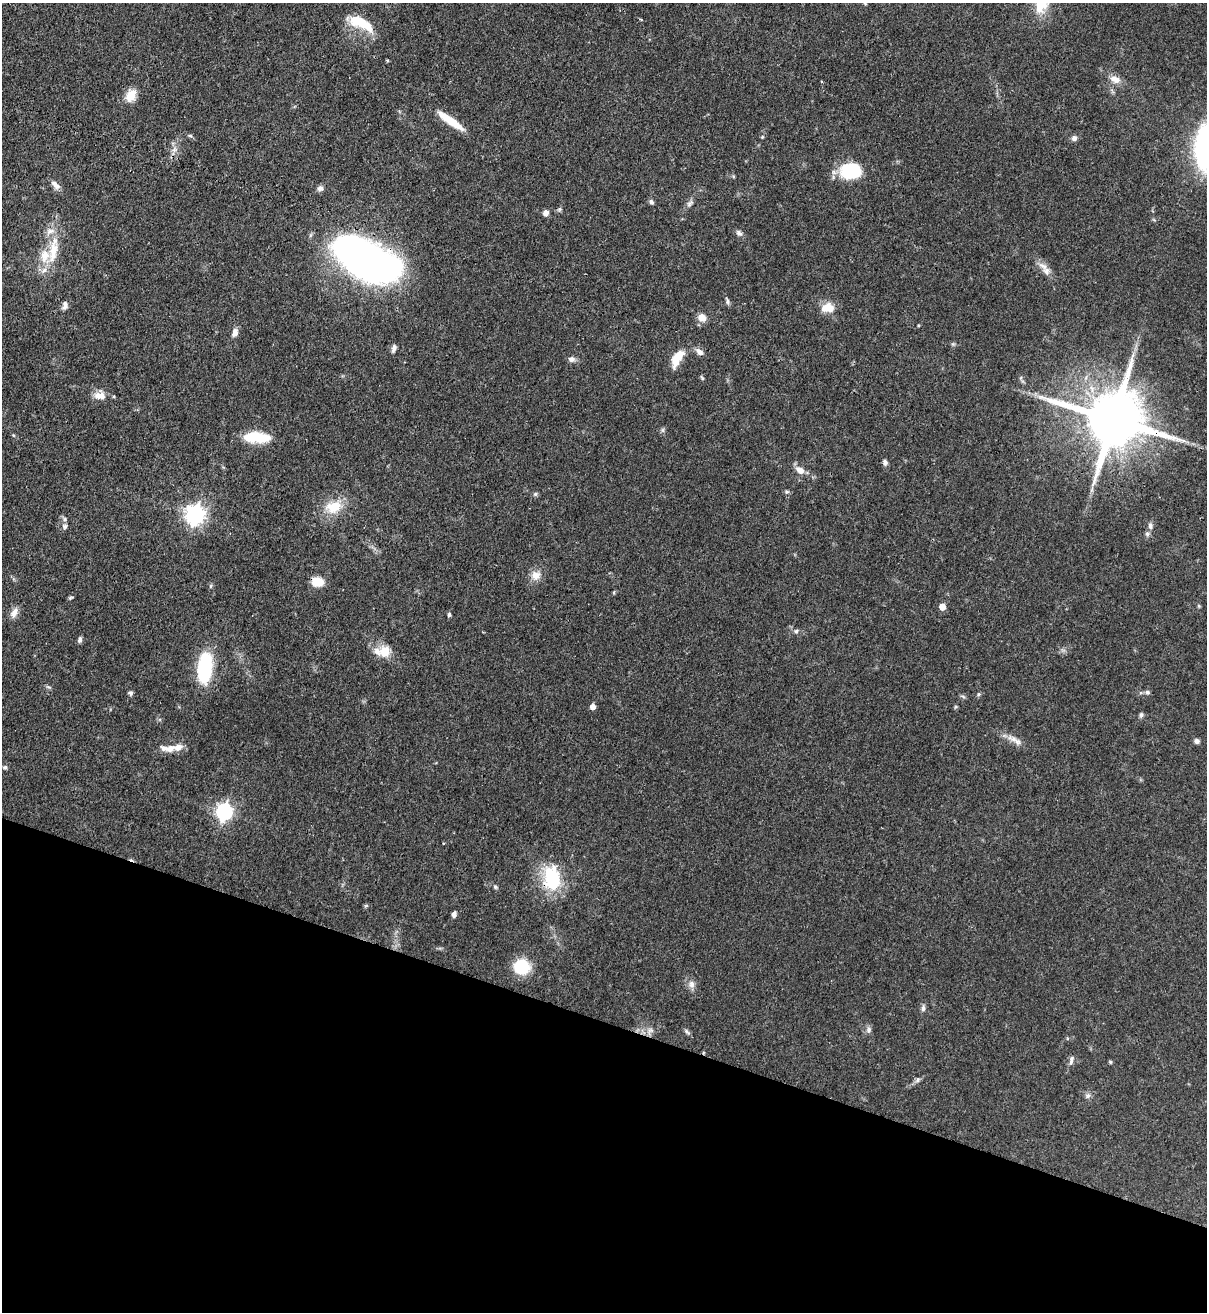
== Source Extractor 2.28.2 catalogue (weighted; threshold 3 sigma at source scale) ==
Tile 15 of 4 x 4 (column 3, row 4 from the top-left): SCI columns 2628-3832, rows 32-1341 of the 5383 x 5308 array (HDU 1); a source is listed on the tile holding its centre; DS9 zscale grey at full resolution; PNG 1209 x 1314 px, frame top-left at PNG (2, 3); no overlay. Shown black and unused: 22% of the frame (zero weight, under 3 of 4 exposures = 7% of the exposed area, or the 3 px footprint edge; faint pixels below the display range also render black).
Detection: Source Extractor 2.28.2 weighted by HDU 2 'WHT'; one run over the whole footprint, this tile lists its part. Background 0.0825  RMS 0.0039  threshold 0.0176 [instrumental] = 3 sigma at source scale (4.5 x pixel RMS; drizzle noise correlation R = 1.50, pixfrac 1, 0.05/0.05 arcsec/px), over >= 5 px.
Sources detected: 93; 2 inside a brighter object's white glare — not listed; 6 inside a brighter listed object's ellipse — not listed separately; the other 85 listed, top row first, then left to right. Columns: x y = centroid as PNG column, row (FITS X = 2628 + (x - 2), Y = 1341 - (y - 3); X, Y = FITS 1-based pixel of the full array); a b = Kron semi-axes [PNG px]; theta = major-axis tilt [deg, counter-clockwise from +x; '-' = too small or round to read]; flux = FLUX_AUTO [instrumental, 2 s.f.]
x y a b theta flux
865 3 5 4 - 0.47
641 19 4 3 - 0.47
366 25 24 12 -44 7.7
1115 79 14 8 -16 3.2
131 95 16 12 65 4.8
450 121 35 8 -36 9.2
190 136 6 4 -2 0.54
762 137 5 4 - 0.43
1074 138 7 7 - 1.4
1204 148 37 15 89 77
175 149 7 4 19 0.94
852 171 22 16 6 21
733 176 5 3 - 0.44
55 185 14 7 -42 2.2
320 188 8 7 - 1.4
651 202 7 5 -59 0.96
690 203 12 6 48 1.5
545 213 6 5 - 2
739 233 9 6 -44 1.2
53 250 42 12 81 12
366 259 62 29 -32 220
1046 271 12 10 -50 2.8
727 301 10 5 -75 0.93
65 306 11 6 82 1.6
828 308 16 11 0 5.8
702 317 9 8 - 3.5
918 325 3 3 - 0.36
235 332 11 7 71 2.1
953 344 5 5 - 0.59
394 348 10 5 77 1.4
699 352 11 7 -39 2
572 359 9 7 0 1.5
677 359 20 9 60 8.1
702 378 7 3 -53 0.54
100 395 15 11 5 3.9
1114 419 19 15 -18 3400
663 430 7 4 -72 0.67
253 436 23 12 7 11
885 462 7 6 - 1.2
800 470 10 7 -29 3.4
1092 489 12 3 80 1.3
787 492 6 4 -17 0.62
535 494 6 4 18 0.59
333 507 23 17 13 9.4
195 514 8 7 - 190
65 519 6 4 90 0.79
65 526 7 6 - 1.1
1150 526 9 6 -79 1.3
1147 534 7 6 - 0.97
536 575 14 12 11 3.6
317 582 13 10 -8 5.7
210 586 6 4 70 0.51
614 592 6 3 73 0.42
1199 606 6 3 -71 0.45
942 607 5 4 - 6.1
14 613 13 8 63 2.5
449 614 6 4 89 0.69
796 631 6 6 - 0.87
80 640 8 5 77 0.99
385 652 15 13 -72 6.3
205 668 29 13 84 31
1147 692 7 5 -12 0.91
131 693 7 5 -33 0.79
979 694 5 5 - 0.59
593 706 5 4 - 2.8
1141 715 7 5 78 0.83
1013 739 19 7 -25 3.3
1197 741 6 6 - 1.2
178 747 11 8 21 2.9
164 748 11 7 -22 1.8
5 767 6 5 - 0.75
224 812 7 6 - 130
552 879 28 17 -78 25
495 887 6 4 -67 0.68
454 914 6 5 - 1.2
522 967 13 13 - 19
691 984 11 8 -77 2.2
923 1008 9 5 83 1.1
650 1030 8 7 - 1.7
869 1030 9 7 80 1.3
687 1032 10 4 -39 0.85
1071 1060 12 6 81 1.4
1110 1062 5 4 - 0.47
918 1080 8 6 53 1.1
1088 1096 8 7 - 1.2
Overlapping masked pixels (flux is a lower limit): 3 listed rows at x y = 366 259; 1114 419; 552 879
Isophote crosses this tile's border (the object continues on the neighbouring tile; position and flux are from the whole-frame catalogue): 2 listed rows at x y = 865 3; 1204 148